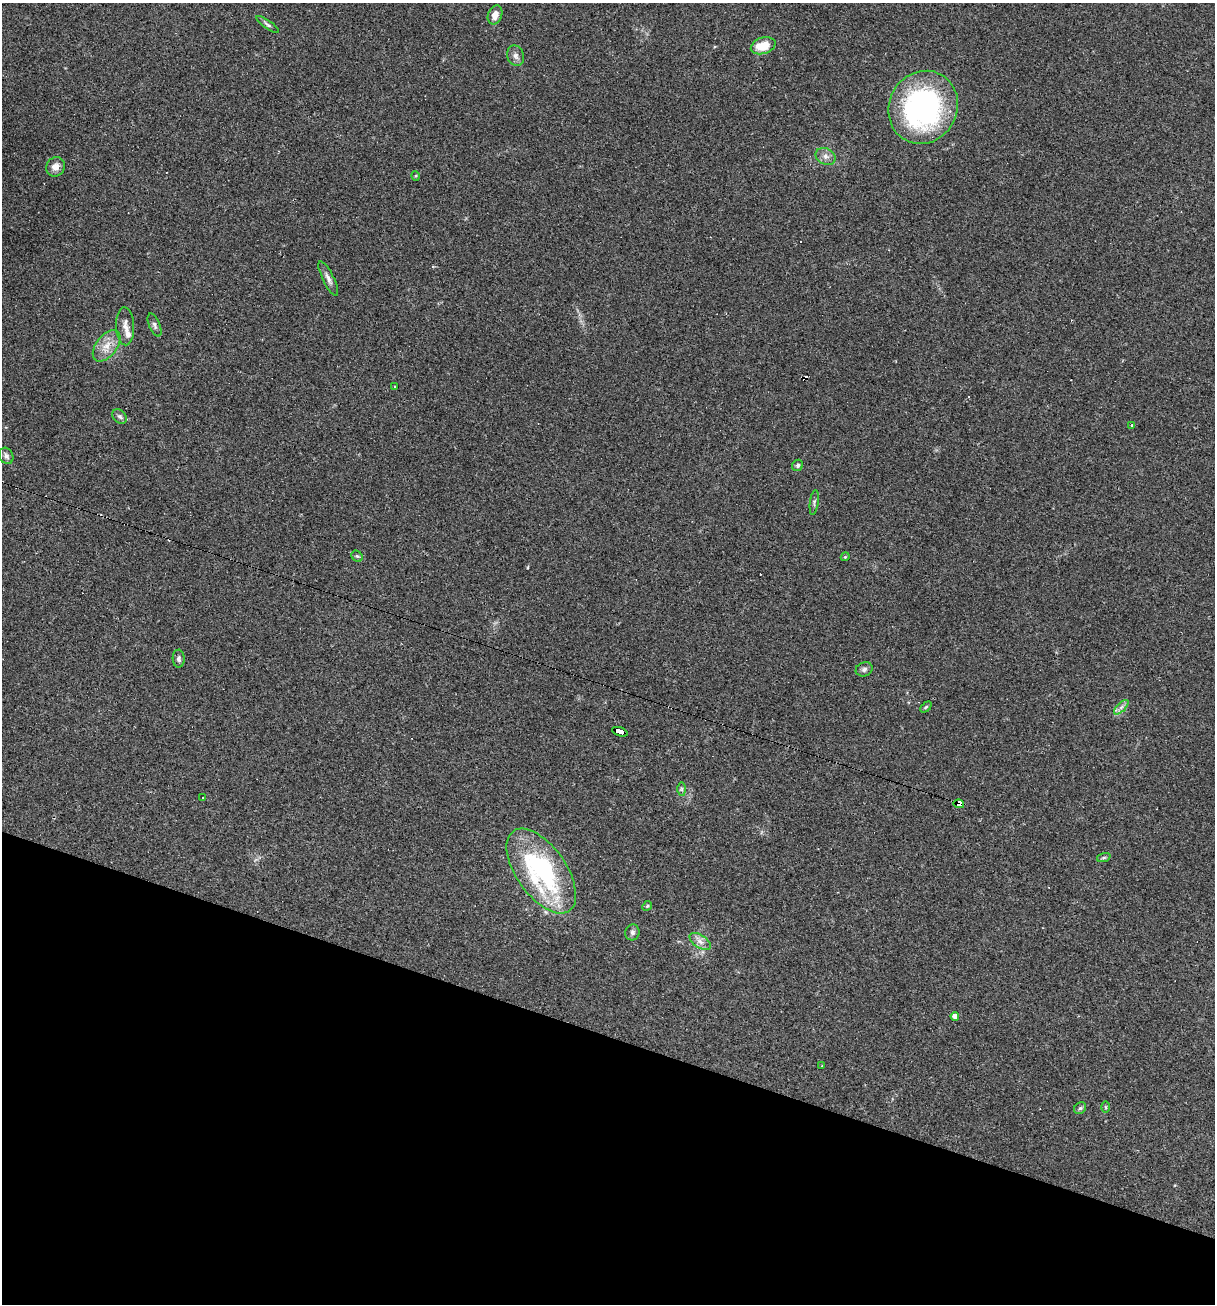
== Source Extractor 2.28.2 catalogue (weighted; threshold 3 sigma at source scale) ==
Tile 15 of 4 x 4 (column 3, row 4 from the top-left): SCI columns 2677-3889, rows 1-1302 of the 5227 x 5208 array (HDU 1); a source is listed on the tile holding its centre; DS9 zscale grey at full resolution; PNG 1217 x 1306 px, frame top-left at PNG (2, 3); each listed source drawn as its Kron ellipse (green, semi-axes under 4 px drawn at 4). Shown black and unused: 21% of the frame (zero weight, under 2 of 3 exposures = <1% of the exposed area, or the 3 px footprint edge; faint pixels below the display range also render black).
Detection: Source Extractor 2.28.2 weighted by HDU 2 'WHT'; one run over the whole footprint, this tile lists its part. Background 0.0665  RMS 0.0055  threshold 0.0247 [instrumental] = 3 sigma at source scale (4.5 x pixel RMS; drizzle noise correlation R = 1.50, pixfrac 1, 0.05/0.05 arcsec/px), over >= 5 px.
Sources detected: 48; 9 cosmic-ray / hot-pixel residue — neither listed nor drawn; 2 inside a brighter listed object's ellipse — not listed separately; the other 37 listed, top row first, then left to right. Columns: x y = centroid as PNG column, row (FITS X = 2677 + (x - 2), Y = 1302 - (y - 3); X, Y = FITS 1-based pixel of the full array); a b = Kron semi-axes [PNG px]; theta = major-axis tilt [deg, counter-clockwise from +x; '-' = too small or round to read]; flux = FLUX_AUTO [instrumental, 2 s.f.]
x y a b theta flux
495 15 10 7 69 4.6
268 25 13 4 -35 1.3
763 46 13 8 17 9.9
516 56 10 8 -67 2.3
923 107 37 34 61 120
826 156 10 8 -26 2.8
55 167 10 9 - 4.2
416 176 5 3 - 0.49
328 278 19 5 -63 2.9
155 325 12 5 -67 1.7
125 326 19 9 -88 4.1
107 346 18 10 52 6.9
395 386 3 3 - 0.86
120 416 8 6 -43 1.5
1132 426 4 2 - 0.62
6 456 8 7 - 2
798 465 6 5 - 1.1
814 503 13 3 83 1.1
357 556 6 5 - 0.88
845 557 4 3 - 0.49
179 659 9 6 -87 1.6
864 669 8 7 - 1.6
926 707 6 4 44 0.69
1121 707 9 3 45 1.6
620 732 8 4 -18 56
682 789 7 4 -90 1
203 798 3 2 - 0.54
959 804 5 4 - 110
1104 857 7 4 19 0.92
541 871 49 25 -55 84
647 906 5 4 - 0.67
632 932 8 7 - 1.7
700 941 12 6 -34 3.1
955 1016 4 4 - 3.2
822 1066 3 3 - 0.53
1106 1107 6 4 -89 0.66
1080 1108 6 5 - 1.1
Overlapping masked pixels (flux is a lower limit): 2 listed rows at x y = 620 732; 959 804